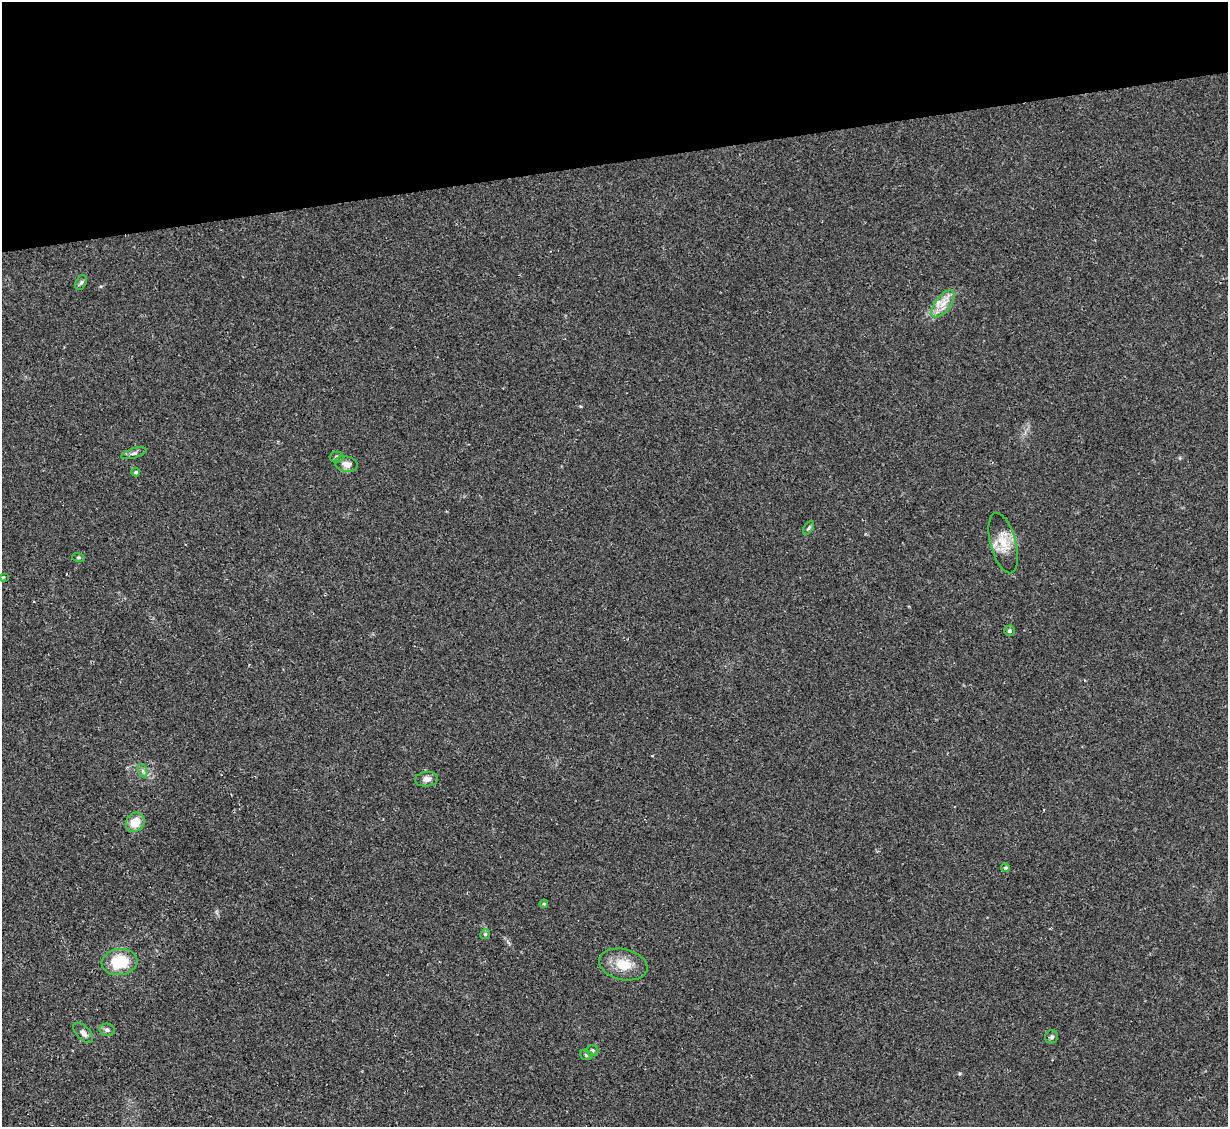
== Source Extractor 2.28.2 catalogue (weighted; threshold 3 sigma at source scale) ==
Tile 3 of 4 x 4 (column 3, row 1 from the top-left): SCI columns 2456-3681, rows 3628-4752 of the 4908 x 4890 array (HDU 1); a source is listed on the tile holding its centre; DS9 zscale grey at full resolution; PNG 1230 x 1129 px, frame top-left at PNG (2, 2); each listed source drawn as its Kron ellipse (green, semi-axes under 4 px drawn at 4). Shown black and unused: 14% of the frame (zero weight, under 2 of 3 exposures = <1% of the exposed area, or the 3 px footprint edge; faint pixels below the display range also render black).
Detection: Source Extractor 2.28.2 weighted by HDU 2 'WHT'; one run over the whole footprint, this tile lists its part. Background 0.0692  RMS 0.0091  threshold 0.0411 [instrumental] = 3 sigma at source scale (4.5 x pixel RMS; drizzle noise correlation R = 1.50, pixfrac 1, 0.05/0.05 arcsec/px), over >= 5 px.
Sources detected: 25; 1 inside a brighter listed object's ellipse — not listed separately; the other 24 listed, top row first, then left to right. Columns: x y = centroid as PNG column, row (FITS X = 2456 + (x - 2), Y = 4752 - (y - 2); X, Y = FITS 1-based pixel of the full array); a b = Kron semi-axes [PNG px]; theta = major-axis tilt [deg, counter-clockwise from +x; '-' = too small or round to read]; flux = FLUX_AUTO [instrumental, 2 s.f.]
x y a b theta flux
81 282 8 5 62 1.9
943 304 16 7 52 9.5
134 453 13 5 16 2.7
336 457 7 5 -1 1.8
346 464 11 7 -13 6.2
136 472 4 4 - 1.3
809 528 8 4 57 1.5
1003 543 31 12 -75 17
78 557 6 4 -17 1.2
3 577 4 4 - 0.83
1010 631 5 5 - 2.3
143 771 7 4 -71 2
427 779 11 7 6 4.3
135 822 10 9 - 14
1005 868 4 4 - 1.8
544 904 4 4 - 1
485 934 5 4 - 1.2
119 962 18 13 5 32
623 964 24 15 -12 19
107 1030 8 6 -13 2.5
83 1033 12 6 -46 4.2
1052 1037 7 6 - 2
592 1051 6 5 - 1.7
586 1055 6 5 - 1.6